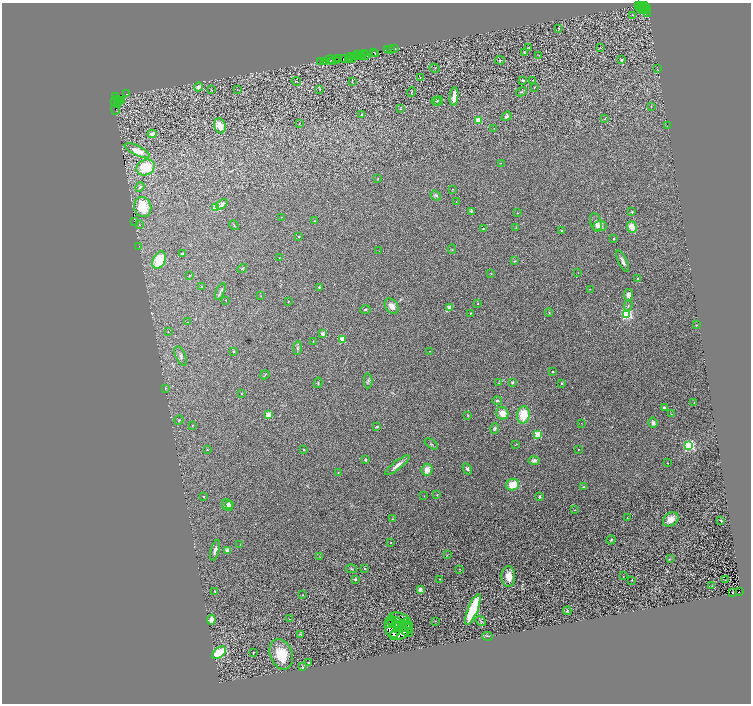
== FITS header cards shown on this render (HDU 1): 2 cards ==
NAXIS1  =                 1497
NAXIS2  =                 1403

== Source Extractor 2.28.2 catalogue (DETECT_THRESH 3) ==
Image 1497 x 1403 px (HDU 1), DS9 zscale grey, zoomed out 1/2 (1 PNG px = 2 x 2 image px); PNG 753 x 706 px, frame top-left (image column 1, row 1402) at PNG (2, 3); each listed source drawn as its Kron ellipse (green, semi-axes under 4 px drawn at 4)
Background 2.19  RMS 0.11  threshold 0.315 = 3 sigma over >= 5 px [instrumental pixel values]
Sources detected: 281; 44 cannot appear on this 1/2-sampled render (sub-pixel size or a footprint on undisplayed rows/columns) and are neither listed nor drawn; the other 237 listed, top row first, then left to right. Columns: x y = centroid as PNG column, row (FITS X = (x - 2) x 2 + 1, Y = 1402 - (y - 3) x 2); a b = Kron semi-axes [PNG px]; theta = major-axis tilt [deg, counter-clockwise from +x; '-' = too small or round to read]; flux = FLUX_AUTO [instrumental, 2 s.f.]
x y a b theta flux
638 5 2 1 - 360
640 5 2 1 - 47
643 7 2 1 - 590
645 7 5 2 - 2000
640 8 2 1 - 74
647 8 2 1 - 330
643 9 2 1 - 170
648 11 3 2 - 370
648 13 2 1 - 260
633 15 3 2 - 39
558 29 3 2 - 8.5
529 48 2 2 - 7.3
600 48 3 2 - 7.7
391 49 4 2 - 130
395 49 2 1 - 400
387 50 3 1 - 340
373 53 3 1 - 280
524 53 3 2 - 10
365 54 3 1 - 250
375 54 2 1 - 22
357 55 4 1 - 520
364 55 5 2 - 450
539 55 3 2 - 5.6
353 56 4 2 - 630
361 56 4 2 - 420
359 57 3 2 - 710
338 58 2 1 - 310
348 58 3 2 - 660
351 58 5 2 - 550
345 59 2 1 - 99
330 60 5 2 - 430
500 60 5 3 - 21
621 60 2 2 - 110
321 61 3 1 - 120
333 61 2 1 - 110
337 61 2 1 - 210
324 62 3 1 - 360
435 68 5 2 - 12
658 68 3 1 - 450
420 77 2 1 - 5.7
523 80 4 3 - 32
533 80 2 1 - 10
296 81 5 1 - 6.4
352 82 3 2 - 12
199 87 4 3 - 94
535 87 2 2 - 7.6
237 89 3 2 - 10
320 89 3 2 - 8.6
211 90 4 2 - 13
412 92 4 2 - 8.9
521 92 6 3 28 20
126 94 2 1 - 130
454 96 9 3 83 220
115 97 2 1 - 300
117 100 3 2 - 2300
121 100 4 2 - 570
119 101 2 1 - 1500
436 101 4 3 - 19
438 101 5 3 - 15
115 102 2 2 - 63
117 104 4 2 - 1900
651 106 3 2 - 8.4
115 109 5 1 - 220
400 109 3 2 - 11
361 115 2 2 - 88
506 116 5 4 - 58
605 118 3 2 - 11
478 120 3 3 - 750
299 123 3 1 - 6.5
220 126 8 5 -70 240
667 126 2 1 - 9.7
494 128 2 2 - 14
152 134 4 4 - 110
137 151 13 5 -25 310
501 163 2 2 - 9.1
146 167 9 7 29 580
378 178 3 2 - 9.7
140 187 5 3 - 34
452 189 2 2 - 9.6
436 195 5 4 - 42
456 202 2 2 - 6.4
222 204 6 3 40 84
143 207 10 8 -73 370
216 207 3 3 - 1000
471 211 3 2 - 39
632 212 3 2 - 14
517 213 2 2 - 16
281 217 2 2 - 7.1
134 221 2 1 - 15
315 221 2 2 - 25
596 222 9 5 -74 100
140 225 3 2 - 13
234 225 5 2 - 17
600 226 7 5 7 140
632 227 6 4 -72 210
516 228 3 2 - 11
483 229 2 2 - 12
561 230 2 2 - 40
299 237 2 2 - 12
613 239 2 2 - 47
139 246 3 2 - 11
452 249 4 3 - 13
379 251 2 1 - 5.3
183 253 4 3 - 24
279 258 2 1 - 5.8
159 260 9 6 64 690
515 261 3 2 - 14
623 261 11 4 -65 86
242 268 5 3 - 24
578 273 2 2 - 4.5
491 274 3 2 - 8.5
190 275 3 2 - 11
638 278 4 3 - 17
201 286 3 2 - 9.2
319 287 2 2 - 76
590 289 2 2 - 8.9
220 291 9 2 66 38
628 295 5 4 - 93
261 296 2 2 - 11
226 300 2 1 - 6
288 301 2 2 - 8.6
478 304 2 2 - 19
392 306 8 6 -56 120
628 306 5 3 - 22
449 308 3 2 - 410
365 310 5 2 - 21
470 313 2 2 - 11
549 313 4 2 - 15
627 314 3 3 - 4000
188 322 3 2 - 8.8
696 325 2 1 - 5.6
168 331 3 2 - 6.3
323 334 2 2 - 190
342 339 3 2 - 600
313 341 3 2 - 9.5
298 348 7 3 87 29
234 351 2 2 - 65
430 351 3 1 - 6.7
181 356 10 5 -64 68
553 372 2 2 - 16
265 375 5 2 - 13
368 381 7 4 89 39
318 383 5 2 - 17
499 383 3 3 - 14
512 383 2 2 - 130
562 383 2 2 - 28
165 389 4 3 - 19
241 394 2 2 - 22
497 401 4 3 - 37
694 403 2 2 - 6.9
664 408 3 3 - 45
502 413 6 6 - 200
268 414 2 2 - 410
671 414 2 1 - 6.3
468 415 3 2 - 14
523 415 8 6 85 450
179 420 5 3 - 24
581 423 2 2 - 6.4
653 423 5 4 - 68
193 425 2 2 - 17
377 427 3 2 - 44
495 428 5 4 - 33
538 435 3 3 - 1100
431 444 7 3 -34 26
516 444 3 2 - 12
689 445 3 3 - 3800
578 449 2 2 - 24
207 450 2 2 - 25
303 450 2 2 - 14
365 460 3 3 - 27
534 461 6 4 -1 66
667 463 2 2 - 6.3
397 465 15 4 38 120
467 469 6 4 -59 46
427 470 6 5 - 170
338 472 2 2 - 14
513 485 6 5 - 360
584 487 4 3 - 17
437 495 3 2 - 9.8
204 496 2 2 - 27
424 496 2 2 - 8.3
540 497 3 2 - 27
230 504 3 3 - 45
227 505 6 5 - 140
574 510 3 2 - 8.3
627 518 2 1 - 5.4
392 519 2 2 - 8.2
671 519 8 6 36 210
721 521 3 1 - 14
611 540 5 3 - 23
391 543 2 2 - 16
240 545 3 2 - 9.4
215 550 11 3 74 64
227 550 4 3 - 73
447 555 3 2 - 13
320 557 2 2 - 6.7
671 559 4 2 - 13
365 568 2 2 - 53
352 569 5 3 - 25
459 569 3 2 - 9.9
508 576 10 7 -89 240
623 576 3 2 - 6.9
355 579 3 3 - 26
440 579 2 2 - 12
632 580 3 2 - 14
725 580 2 1 - 58
712 586 2 1 - 6.8
420 590 4 3 - 51
215 592 4 3 - 22
732 592 2 1 - 13
740 592 2 1 - 550
303 595 2 2 - 7.5
473 609 16 5 68 1400
567 611 4 2 - 19
289 619 2 2 - 26
400 619 11 5 -18 540
211 620 5 3 - 200
391 620 5 2 - 81
407 621 3 3 - 97
435 621 2 1 - 6.5
481 621 6 3 -37 35
395 622 8 5 -4 450
389 624 4 2 - 92
403 626 7 5 -12 420
398 627 5 3 - 230
408 627 7 3 90 190
393 628 10 7 -70 760
406 631 8 3 -33 210
301 634 4 2 - 12
399 634 9 5 14 510
393 636 3 1 - 96
487 636 5 3 - 23
253 652 2 2 - 12
219 653 8 5 35 710
281 654 15 11 -69 560
309 663 3 2 - 19
302 667 3 3 - 26
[44 sub-pixel or undisplayed-footprint detections neither listed nor drawn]